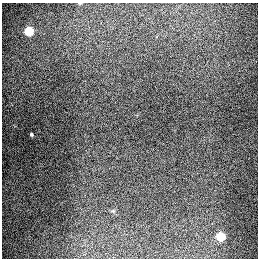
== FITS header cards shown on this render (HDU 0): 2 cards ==
NAXIS1  =                  256
NAXIS2  =                  256

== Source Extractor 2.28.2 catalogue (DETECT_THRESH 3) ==
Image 256 x 256 px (HDU 0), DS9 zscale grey, 1 PNG px = 1 image px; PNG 260 x 260 px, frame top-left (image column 1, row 256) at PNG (2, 3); no overlay
Background 1300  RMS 27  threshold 79.5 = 3 sigma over >= 5 px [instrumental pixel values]
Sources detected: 4; all 4 listed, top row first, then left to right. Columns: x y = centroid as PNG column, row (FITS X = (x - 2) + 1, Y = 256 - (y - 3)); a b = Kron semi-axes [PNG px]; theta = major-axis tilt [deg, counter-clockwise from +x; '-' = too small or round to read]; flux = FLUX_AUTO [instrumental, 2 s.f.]
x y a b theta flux
80 3 4 3 - 1200
29 31 5 5 - 93000
31 134 4 3 - 2300
220 236 5 5 - 73000
At the frame edge (FLAGS 8, measured only in part): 1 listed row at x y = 80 3